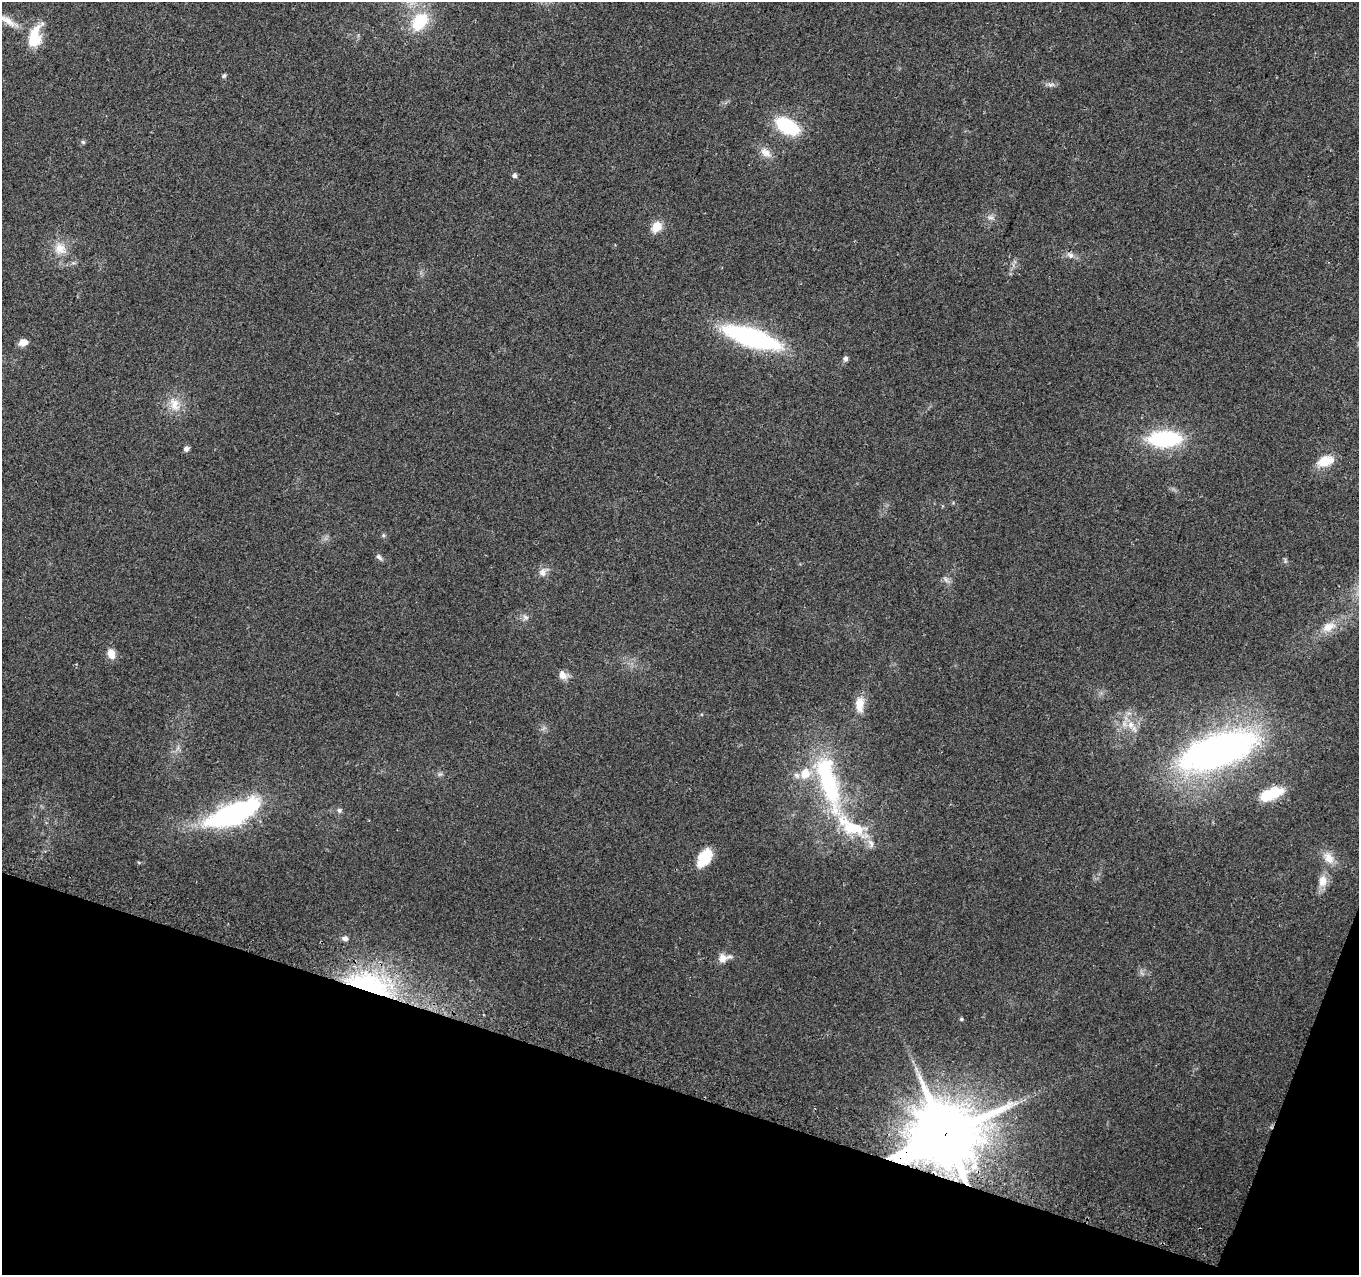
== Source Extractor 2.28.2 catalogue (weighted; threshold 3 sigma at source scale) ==
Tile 15 of 4 x 4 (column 3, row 4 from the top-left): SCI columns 2726-4082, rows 247-1519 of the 5461 x 5648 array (HDU 1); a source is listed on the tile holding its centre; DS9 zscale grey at full resolution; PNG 1361 x 1277 px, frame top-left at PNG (2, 2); no overlay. Shown black and unused: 16% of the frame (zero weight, under 2 of 3 exposures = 2% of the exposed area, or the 3 px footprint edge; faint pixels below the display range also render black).
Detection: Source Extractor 2.28.2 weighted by HDU 2 'WHT'; one run over the whole footprint, this tile lists its part. Background 0.079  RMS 0.0097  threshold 0.0435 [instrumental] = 3 sigma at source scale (4.5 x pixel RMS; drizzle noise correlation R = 1.50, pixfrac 1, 0.0396/0.0396 arcsec/px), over >= 5 px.
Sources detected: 48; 1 inside a brighter object's white glare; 1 long thin detection or spike segment (spike, bleed or trail) — not listed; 2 inside a brighter listed object's ellipse — not listed separately; the other 44 listed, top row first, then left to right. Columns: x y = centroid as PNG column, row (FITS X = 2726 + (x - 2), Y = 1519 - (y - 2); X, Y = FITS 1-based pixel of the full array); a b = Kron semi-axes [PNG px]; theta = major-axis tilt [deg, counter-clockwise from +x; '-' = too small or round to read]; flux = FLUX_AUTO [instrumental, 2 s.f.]
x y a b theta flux
8 21 26 9 -35 12
420 22 24 16 50 37
35 38 24 11 75 33
224 76 6 5 - 1.6
1051 85 8 4 44 2.2
787 126 22 12 -30 66
83 142 6 5 - 1.4
766 152 18 10 -38 8.5
515 176 6 6 - 2.5
656 227 14 11 52 12
60 249 18 15 -42 14
1071 255 8 8 - 3.6
751 337 46 14 -18 200
23 343 9 7 16 7.7
846 358 7 6 - 2.6
174 404 20 13 -67 15
1164 439 34 16 1 82
186 449 7 6 - 2.8
1325 461 23 13 19 16
383 535 6 4 -47 1.4
379 557 9 6 -43 2.9
543 572 12 10 63 5.7
946 579 11 4 -45 2.6
525 617 9 6 -27 3.1
1329 627 19 11 26 14
111 654 12 9 -70 8.4
563 675 12 9 -46 7.2
860 704 20 9 -89 14
1131 725 11 9 90 8.6
1218 751 70 29 19 400
797 775 10 6 -44 3.7
828 784 68 21 -71 130
1272 794 28 12 20 28
339 810 6 6 - 2.2
234 813 51 18 23 180
871 844 14 6 -68 5.4
704 858 19 10 59 31
1329 858 19 11 -52 11
1322 881 17 11 80 10
345 938 8 6 -13 3.5
724 958 17 10 14 8.2
368 984 64 25 -17 140
961 1019 4 4 - 1.3
945 1134 21 18 27 8100
Overlapping masked pixels (flux is a lower limit): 2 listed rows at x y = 368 984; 945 1134